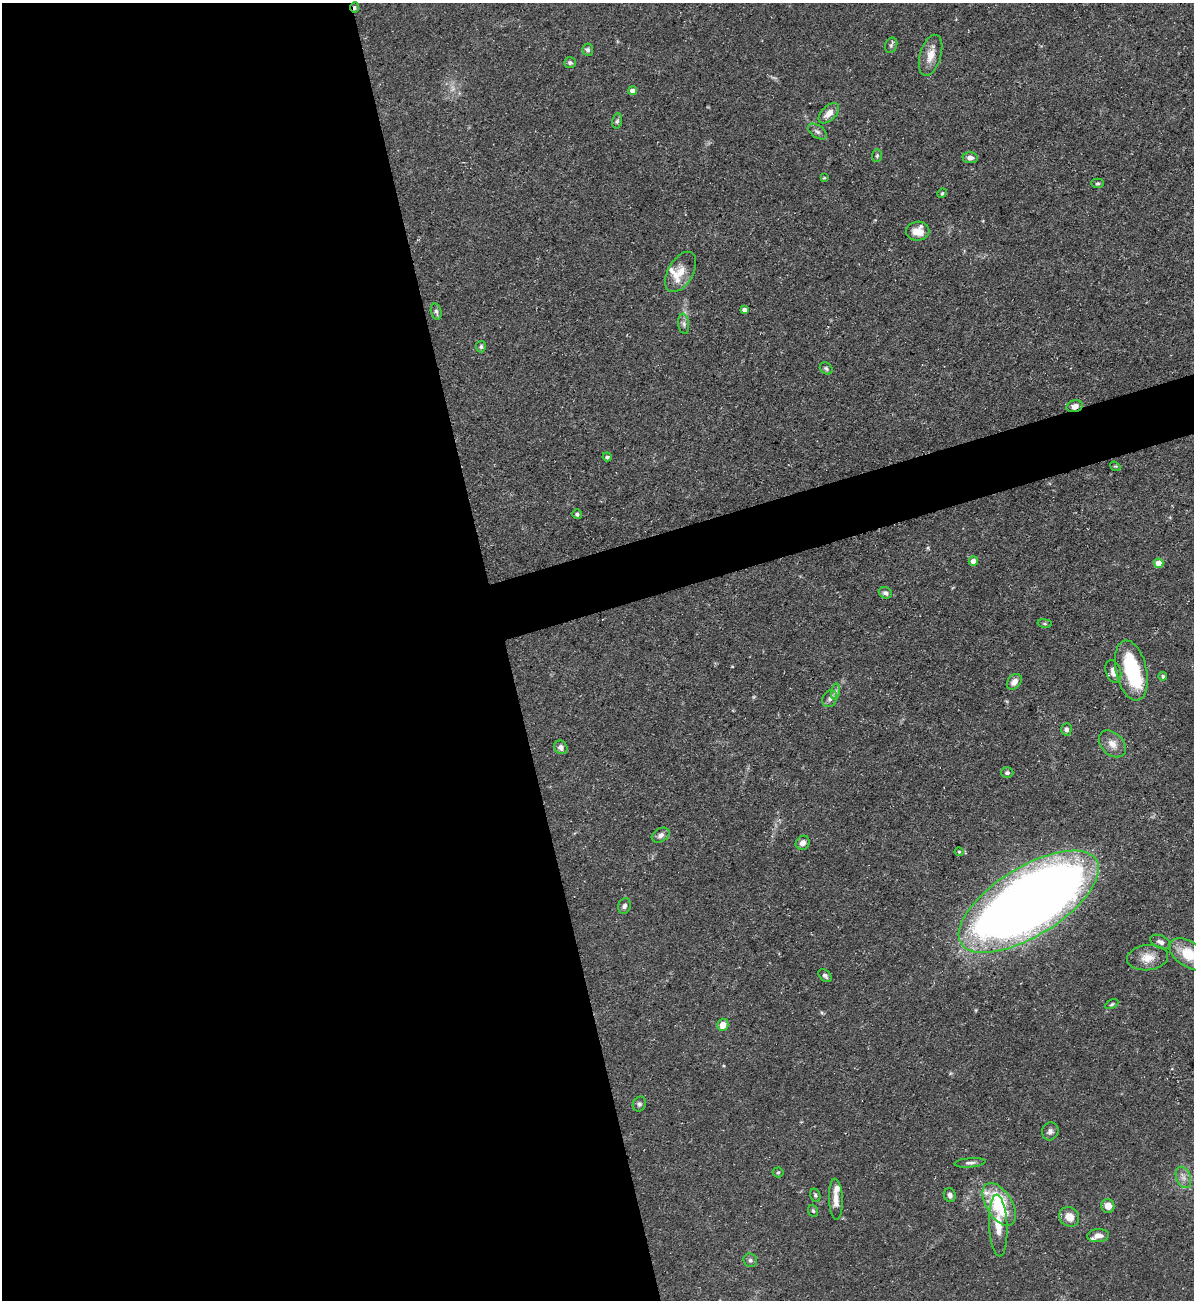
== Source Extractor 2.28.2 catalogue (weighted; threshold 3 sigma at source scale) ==
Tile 9 of 4 x 4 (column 1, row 3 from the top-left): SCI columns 142-1333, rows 1299-2596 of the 5172 x 5191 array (HDU 1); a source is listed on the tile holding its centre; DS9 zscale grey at full resolution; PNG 1196 x 1302 px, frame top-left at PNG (2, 3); each listed source drawn as its Kron ellipse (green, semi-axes under 4 px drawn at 4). Shown black and unused: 45% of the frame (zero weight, under 3 of 5 exposures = <1% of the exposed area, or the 3 px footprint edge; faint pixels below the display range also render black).
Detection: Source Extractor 2.28.2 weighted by HDU 2 'WHT'; one run over the whole footprint, this tile lists its part. Background 0.0757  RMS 0.0041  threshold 0.0185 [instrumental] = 3 sigma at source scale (4.5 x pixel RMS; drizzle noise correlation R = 1.50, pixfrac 1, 0.05/0.05 arcsec/px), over >= 5 px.
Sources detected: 70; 1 too faint to see at this stretch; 1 inside a brighter object's white glare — neither listed nor drawn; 3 inside a brighter listed object's ellipse — not listed separately; the other 65 listed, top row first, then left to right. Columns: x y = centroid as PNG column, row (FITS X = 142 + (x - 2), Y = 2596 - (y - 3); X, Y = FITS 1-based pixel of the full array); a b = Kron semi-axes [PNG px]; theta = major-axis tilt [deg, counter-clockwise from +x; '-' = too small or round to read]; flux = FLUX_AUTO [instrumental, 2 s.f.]
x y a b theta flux
355 8 5 4 - 0.89
891 45 8 6 69 1
588 50 6 5 - 1.1
931 55 21 10 73 5.2
570 63 6 5 - 0.91
632 91 4 4 - 2.6
829 113 12 7 44 3.8
617 121 7 5 79 0.85
817 132 10 6 -37 1.4
877 156 6 5 - 0.75
970 158 7 5 -5 1.9
824 178 4 3 - 0.36
1098 183 6 4 -1 0.72
942 193 5 4 - 0.62
918 231 11 9 9 6.3
681 272 22 12 60 5.9
744 310 4 4 - 1.7
436 311 8 5 -73 1
684 324 10 5 -83 1.4
481 347 5 5 - 0.84
826 368 7 5 -41 0.82
1075 406 8 5 13 2.7
607 457 4 4 - 1.2
1115 466 5 4 - 0.48
577 514 5 4 - 0.79
973 561 5 4 - 3.3
1159 563 5 4 - 7.2
885 593 7 5 -26 1.2
1045 623 7 3 -9 0.56
1131 670 31 15 -77 30
1113 671 11 7 -72 2.9
1163 676 4 4 - 0.79
1014 682 9 6 49 2.9
836 692 8 4 81 1.1
830 699 9 7 62 1.5
1066 729 6 5 - 1.4
1112 744 16 11 -44 4.1
561 747 7 6 - 1.7
1007 773 6 5 - 0.94
661 835 9 6 29 1.9
803 843 7 6 - 2.4
959 852 4 4 - 0.57
1029 902 79 34 32 690
625 906 8 6 73 1.1
1161 942 11 6 -24 1.8
1189 954 22 12 -33 13
1148 958 20 12 6 6
825 976 7 5 -40 1.1
1112 1004 7 4 28 0.63
723 1025 6 5 - 4.1
639 1104 7 6 - 1.2
1050 1131 9 8 - 1.7
970 1163 15 4 5 1.5
778 1172 5 5 - 0.56
1183 1177 11 7 -69 2.3
815 1195 7 5 -71 0.71
950 1195 7 6 - 1.5
836 1199 20 7 -87 3.9
999 1204 24 13 -59 27
1108 1206 7 6 - 4
813 1211 6 4 -68 0.63
1069 1217 10 9 - 4.4
998 1226 31 9 -87 7.1
1098 1236 11 6 4 2.8
750 1260 7 6 - 1.1
Overlapping masked pixels (flux is a lower limit): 2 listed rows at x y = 355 8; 1075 406
Isophote crosses this tile's border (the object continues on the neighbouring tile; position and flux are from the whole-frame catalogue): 1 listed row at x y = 1189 954